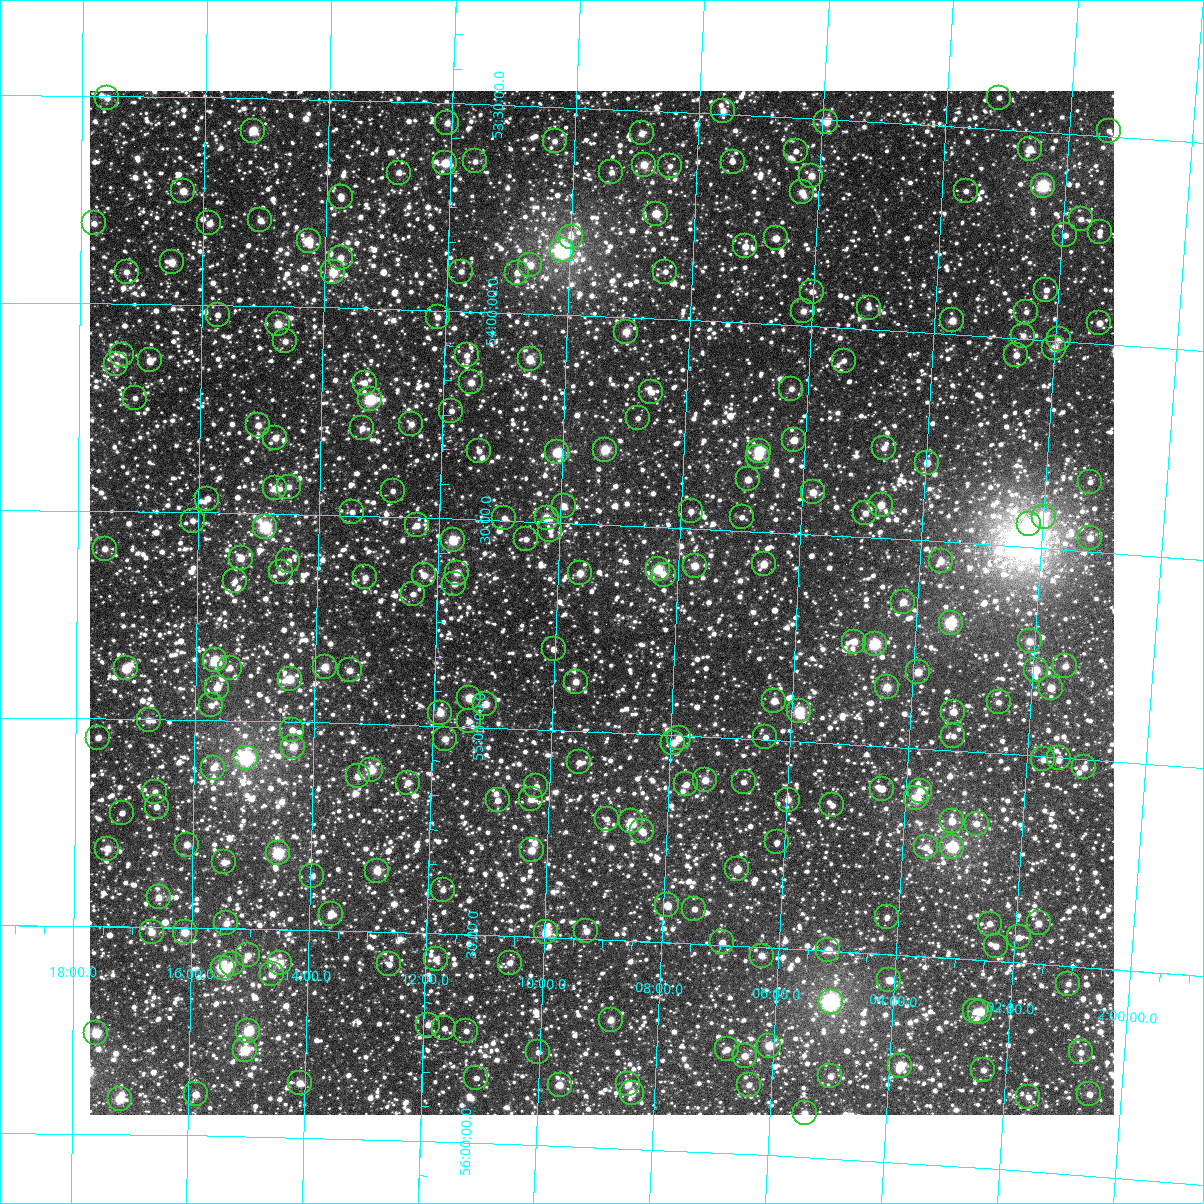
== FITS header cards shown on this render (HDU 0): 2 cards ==
NAXIS1  =                 1024
NAXIS2  =                 1024

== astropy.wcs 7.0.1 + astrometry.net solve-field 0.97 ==
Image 1024 x 1024 px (HDU 0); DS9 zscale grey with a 90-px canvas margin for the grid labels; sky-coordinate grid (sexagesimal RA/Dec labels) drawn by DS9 from the SOLVED WCS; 259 Tycho-2 reference stars matched to detected sources circled (green)
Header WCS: RA---TAN-SIP/DEC--TAN-SIP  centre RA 02:09:15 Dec +54:41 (32.31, +54.69 deg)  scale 8.67 arcsec/px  FOV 148.0' x 148.0'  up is +178 deg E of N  parity flipped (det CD > 0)
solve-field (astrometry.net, Tycho-2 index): VERIFIED the header's WCS against the Tycho-2 star catalogue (verified at 6 index scales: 11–259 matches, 0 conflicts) and refined it, rather than solving blind
Solved WCS: RA---TAN-SIP/DEC--TAN-SIP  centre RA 02:09:15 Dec +54:41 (32.31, +54.69 deg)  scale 8.67 arcsec/px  FOV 148.0' x 148.0'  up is +178 deg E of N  parity flipped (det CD > 0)
The solver's refit moves the header's centre by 0.054 arcsec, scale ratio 1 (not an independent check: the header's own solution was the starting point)
Tycho-2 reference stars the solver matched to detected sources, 259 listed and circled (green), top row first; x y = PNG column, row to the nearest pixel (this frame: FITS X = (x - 90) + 1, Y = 1024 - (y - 91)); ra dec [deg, ICRS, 3 dp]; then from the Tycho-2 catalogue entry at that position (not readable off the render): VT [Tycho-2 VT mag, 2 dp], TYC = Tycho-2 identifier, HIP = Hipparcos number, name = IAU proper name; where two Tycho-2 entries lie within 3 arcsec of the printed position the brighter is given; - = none
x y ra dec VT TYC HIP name
107 98 34.397 +53.505 10.08 3686-2628-1 - -
999 98 30.791 +53.424 10.88 3685-1833-1 - -
723 111 31.903 +53.492 10.11 3685-1438-1 - -
826 122 31.484 +53.506 9.00 3685-2144-1 9792 -
447 123 33.018 +53.548 10.33 3685-1621-1 - -
253 131 33.804 +53.578 8.76 3686-1576-1 - -
1109 131 30.340 +53.486 11.22 3685-1080-1 - -
642 133 32.228 +53.555 9.97 3685-1142-1 - -
555 141 32.581 +53.582 10.37 3685-984-1 - -
1030 149 30.654 +53.543 9.25 3685-864-1 - -
796 151 31.601 +53.581 11.15 3685-1357-1 - -
475 161 32.900 +53.638 10.71 3685-840-1 - -
733 162 31.855 +53.613 10.84 3685-1350-1 - -
445 163 33.021 +53.644 8.94 3685-1417-1 - -
644 165 32.215 +53.631 9.30 3685-1409-1 - -
670 166 32.108 +53.631 10.79 3685-1178-1 - -
611 172 32.345 +53.652 10.55 3685-766-1 - -
399 173 33.208 +53.671 10.24 3685-1393-1 - -
811 176 31.532 +53.638 9.77 3685-978-1 - -
1043 186 30.592 +53.629 7.62 3685-342-1 9513 -
183 191 34.084 +53.727 9.61 3686-1784-1 - -
966 191 30.903 +53.653 11.19 3685-1355-1 - -
802 192 31.568 +53.678 10.11 3685-1266-1 - -
341 197 33.442 +53.732 10.16 3686-2391-1 - -
656 214 32.156 +53.747 9.42 3685-1152-1 - -
1081 219 30.429 +53.704 11.00 3685-924-1 - -
260 220 33.768 +53.794 10.60 3686-1708-1 - -
94 223 34.446 +53.808 10.41 3686-1288-1 - -
209 223 33.975 +53.804 10.35 3686-1937-1 - -
1100 232 30.348 +53.730 10.78 3685-1373-1 - -
1065 235 30.487 +53.745 10.33 3685-1484-1 - -
571 237 32.499 +53.811 11.14 3685-1477-1 - -
776 238 31.664 +53.793 9.77 3685-2268-1 - -
309 241 33.569 +53.841 8.80 3686-1384-1 - -
745 246 31.788 +53.816 10.24 3685-2142-1 - -
562 250 32.532 +53.843 6.41 3685-1640-1 10115 -
341 258 33.436 +53.880 9.88 3686-2154-1 - -
172 262 34.126 +53.899 9.48 3686-2196-1 - -
530 265 32.663 +53.883 9.88 3685-1948-1 - -
127 272 34.310 +53.924 10.91 3686-1862-1 - -
333 272 33.466 +53.915 8.91 3686-2648-1 10391 -
461 272 32.942 +53.904 10.55 3685-1076-1 - -
665 272 32.108 +53.885 11.44 3685-1440-1 - -
517 273 32.712 +53.902 10.31 3685-1504-1 - -
1046 290 30.550 +53.879 10.52 3685-2229-1 - -
812 292 31.506 +53.916 10.77 3685-1144-1 - -
869 308 31.270 +53.948 10.60 3685-192-1 - -
803 311 31.536 +53.964 10.10 3685-444-1 - -
1026 312 30.626 +53.935 11.12 3685-346-1 - -
218 315 33.934 +54.023 10.72 3686-1595-1 - -
438 317 33.033 +54.016 10.33 3685-1070-1 - -
952 320 30.925 +53.967 9.46 3685-488-1 - -
1099 323 30.324 +53.950 10.32 3685-1366-1 - -
278 324 33.686 +54.042 9.24 3686-1560-1 - -
626 332 32.259 +54.034 9.40 3685-1908-1 - -
1023 336 30.632 +53.992 10.75 3685-606-1 - -
1059 339 30.483 +53.995 10.38 3685-1841-1 - -
285 341 33.655 +54.084 10.45 3686-1832-1 - -
1054 348 30.501 +54.017 9.41 3685-556-1 - -
122 355 34.323 +54.124 10.75 3686-1668-1 - -
467 355 32.908 +54.105 10.58 3685-1764-1 - -
1016 355 30.656 +54.040 10.46 3685-236-1 - -
530 359 32.648 +54.110 9.10 3685-242-1 - -
150 360 34.211 +54.135 10.53 3686-1941-1 - -
844 361 31.360 +54.078 10.96 3685-532-1 - -
116 364 34.349 +54.147 10.48 3686-2591-1 - -
471 382 32.887 +54.170 9.70 3685-638-1 - -
365 383 33.324 +54.179 10.48 3685-260-1 - -
791 389 31.569 +54.153 10.67 3685-1796-1 - -
651 392 32.144 +54.177 10.10 3685-1032-1 - -
135 398 34.268 +54.227 11.07 3686-2583-1 - -
370 399 33.300 +54.219 8.13 3685-266-1 10338 -
451 411 32.964 +54.240 11.04 3685-1216-1 - -
638 418 32.195 +54.241 10.79 3685-1634-1 - -
411 424 33.127 +54.275 10.47 3685-224-1 - -
258 425 33.759 +54.287 9.88 3686-1532-1 - -
362 428 33.330 +54.289 10.45 3685-674-1 - -
275 438 33.687 +54.316 9.87 3686-1799-1 - -
794 440 31.546 +54.276 9.70 3685-180-1 - -
884 448 31.176 +54.283 10.41 3685-252-1 - -
605 450 32.324 +54.320 8.78 3685-22-1 10044 -
479 451 32.845 +54.334 10.48 3685-1392-1 - -
759 451 31.688 +54.307 8.11 3685-436-1 9852 -
557 452 32.521 +54.331 8.38 3685-1557-1 10112 -
758 457 31.690 +54.321 10.89 3685-16-1 - -
927 463 30.994 +54.312 9.98 3685-1028-1 - -
748 479 31.729 +54.376 10.48 3689-675-1 - -
1090 482 30.318 +54.333 11.43 3685-332-1 - -
289 487 33.628 +54.434 11.00 3690-1392-1 - -
275 488 33.683 +54.438 9.42 3690-1436-1 - -
393 491 33.197 +54.438 10.97 3689-607-1 - -
813 492 31.457 +54.399 9.65 3689-1191-1 - -
207 499 33.963 +54.466 10.67 3690-1818-1 - -
881 505 31.174 +54.421 9.70 3689-589-1 - -
564 506 32.486 +54.461 10.14 3689-1357-1 - -
691 511 31.959 +54.460 10.84 3689-1495-1 - -
352 512 33.362 +54.491 10.86 3690-1894-1 - -
865 513 31.236 +54.443 10.46 3689-1107-1 - -
742 517 31.747 +54.468 10.98 3689-593-1 - -
1044 517 30.498 +54.425 9.30 3689-809-1 - -
504 518 32.731 +54.494 10.52 3689-1375-1 - -
547 518 32.555 +54.490 9.28 3689-1347-1 - -
193 521 34.023 +54.520 10.95 3690-1574-1 - -
1029 524 30.557 +54.444 10.42 3689-895-1 - -
417 525 33.093 +54.519 10.39 3689-359-1 - -
265 527 33.721 +54.532 7.84 3690-1740-1 10463 -
550 530 32.538 +54.519 11.31 3689-777-1 - -
1090 538 30.301 +54.467 10.19 3689-763-1 - -
526 539 32.637 +54.543 10.83 3689-405-1 - -
453 540 32.940 +54.551 8.65 3689-1153-1 - -
105 549 34.386 +54.591 10.32 3690-1508-1 - -
241 558 33.820 +54.608 9.77 3690-1528-1 - -
288 561 33.622 +54.612 10.73 3690-1842-1 - -
941 561 30.912 +54.547 9.97 3689-397-1 - -
764 564 31.646 +54.578 9.82 3689-709-1 - -
695 566 31.932 +54.590 9.44 3689-153-1 - -
658 569 32.085 +54.603 8.60 3689-703-1 - -
281 572 33.651 +54.640 10.34 3690-1404-1 - -
457 573 32.918 +54.630 9.87 3689-1023-1 - -
580 573 32.407 +54.620 9.57 3689-583-1 - -
424 575 33.056 +54.638 9.97 3689-291-1 - -
664 575 32.059 +54.615 9.86 3689-1341-1 - -
365 577 33.301 +54.648 10.27 3689-531-1 - -
235 581 33.843 +54.663 10.88 3690-1412-1 - -
454 584 32.928 +54.657 10.37 3689-945-1 - -
413 594 33.101 +54.684 11.08 3689-477-1 - -
903 602 31.057 +54.650 9.72 3689-1203-1 - -
951 623 30.856 +54.694 7.87 3689-341-1 9593 -
1030 641 30.522 +54.726 9.70 3689-1249-1 - -
854 642 31.254 +54.753 10.01 3689-1097-1 - -
875 644 31.166 +54.756 8.15 3689-817-1 9691 -
554 649 32.505 +54.806 10.65 3689-699-1 - -
215 660 33.919 +54.856 8.41 3690-2483-1 10528 -
1065 666 30.366 +54.780 10.22 3689-1461-1 - -
325 667 33.460 +54.866 9.47 3690-2450-1 - -
126 668 34.291 +54.879 8.69 3690-2430-1 10656 -
230 668 33.855 +54.873 10.87 3690-2394-1 - -
350 670 33.355 +54.873 9.98 3690-2508-1 - -
1036 670 30.488 +54.794 8.93 3689-1381-1 - -
918 672 30.979 +54.817 9.44 3689-571-1 - -
290 679 33.606 +54.897 9.03 3690-2293-1 - -
576 682 32.407 +54.882 9.93 3689-55-1 - -
887 687 31.104 +54.858 9.23 3689-587-1 - -
217 688 33.909 +54.921 9.94 3690-2317-1 - -
1051 688 30.420 +54.835 9.91 3689-1245-1 - -
469 698 32.850 +54.930 9.08 3689-215-1 - -
774 701 31.572 +54.906 9.81 3689-29-1 - -
999 702 30.634 +54.878 10.49 3689-715-1 - -
485 704 32.782 +54.943 9.70 3689-9-1 - -
211 705 33.932 +54.964 10.50 3690-2383-1 - -
799 711 31.466 +54.928 8.58 3689-193-1 - -
953 712 30.821 +54.907 10.16 3689-801-1 - -
440 713 32.970 +54.968 9.43 3689-933-1 - -
149 720 34.194 +55.002 10.51 3690-2214-1 - -
469 721 32.849 +54.987 10.90 3689-67-1 - -
292 730 33.590 +55.019 10.47 3690-2157-1 - -
953 736 30.815 +54.966 10.87 3689-223-1 - -
765 737 31.602 +54.994 10.96 3689-123-1 - -
98 738 34.404 +55.046 10.52 3690-2513-1 - -
679 738 31.965 +55.007 10.55 3689-1397-1 - -
445 739 32.946 +55.031 9.90 3689-2258-1 - -
673 743 31.987 +55.019 9.90 3689-393-1 - -
293 747 33.584 +55.059 9.52 3690-2606-1 - -
246 758 33.782 +55.088 6.95 3690-2304-1 10479 -
1059 758 30.365 +55.001 11.49 3689-195-1 - -
1043 759 30.431 +55.008 10.48 3689-375-1 - -
579 762 32.380 +55.075 11.01 3689-2074-1 - -
1084 767 30.257 +55.020 10.04 3689-77-1 - -
213 768 33.918 +55.114 11.25 3690-2360-1 - -
371 770 33.252 +55.111 9.21 3689-2040-1 - -
358 776 33.308 +55.127 9.83 3689-1893-1 - -
705 780 31.847 +55.105 10.03 3689-2032-1 - -
744 782 31.684 +55.105 10.96 3689-1998-1 - -
408 783 33.096 +55.139 10.69 3689-1852-1 - -
686 784 31.925 +55.117 10.73 3689-1921-1 - -
536 786 32.556 +55.137 10.88 3689-1878-1 - -
882 789 31.103 +55.103 11.32 3689-2044-1 - -
920 791 30.939 +55.103 9.88 3689-2051-1 - -
155 792 34.162 +55.175 10.82 3690-2102-1 - -
916 798 30.954 +55.121 8.63 3689-1980-1 - -
531 799 32.575 +55.168 9.95 3689-1777-1 - -
498 800 32.715 +55.174 10.97 3689-1754-1 - -
788 800 31.495 +55.142 10.65 3689-1920-1 - -
832 805 31.306 +55.150 11.14 3689-2056-1 - -
157 807 34.154 +55.211 10.82 3690-2128-1 - -
122 813 34.300 +55.226 11.05 3690-1691-1 - -
607 819 32.254 +55.209 11.02 3689-1612-1 - -
631 821 32.151 +55.212 9.82 3689-1725-1 - -
952 821 30.797 +55.171 9.83 3689-1700-1 - -
977 824 30.693 +55.172 10.36 3689-1822-1 - -
642 831 32.102 +55.235 10.00 3689-1668-1 - -
777 842 31.531 +55.246 11.26 3689-1590-1 - -
187 845 34.024 +55.300 10.01 3690-2356-1 - -
926 847 30.900 +55.237 10.61 3689-1480-1 - -
952 847 30.789 +55.232 8.05 3689-1837-1 9582 -
107 849 34.360 +55.313 9.69 3690-2316-1 - -
532 850 32.566 +55.292 9.56 3689-1665-1 - -
278 853 33.637 +55.317 8.11 3690-2434-1 10443 -
224 862 33.866 +55.341 10.13 3690-2176-1 - -
737 869 31.692 +55.315 9.79 3689-1563-1 - -
377 871 33.217 +55.353 9.41 3689-1850-1 - -
312 876 33.491 +55.370 10.46 3690-2620-1 - -
443 890 32.935 +55.394 10.94 3689-1446-1 - -
159 897 34.140 +55.428 10.07 3690-2493-1 - -
667 905 31.982 +55.409 10.03 3689-1687-1 - -
694 909 31.865 +55.416 10.56 3689-2167-1 - -
331 914 33.406 +55.460 10.15 3690-2191-1 - -
887 917 31.048 +55.411 10.77 3689-2181-1 - -
226 923 33.851 +55.489 10.15 3690-2226-1 - -
1039 923 30.404 +55.402 10.00 3689-1338-1 - -
990 924 30.611 +55.411 10.42 3689-2053-1 - -
586 931 32.320 +55.481 10.25 3689-1520-1 - -
152 932 34.167 +55.513 9.95 3690-2587-1 - -
185 932 34.026 +55.511 9.33 3690-2130-1 - -
546 932 32.490 +55.487 8.84 3689-684-1 10104 -
1019 937 30.484 +55.439 10.32 3689-1836-1 - -
722 942 31.740 +55.493 10.48 3689-1518-1 - -
996 946 30.579 +55.464 10.43 3689-1726-1 - -
828 950 31.288 +55.498 9.68 3689-930-1 - -
248 955 33.757 +55.565 10.08 3690-2004-1 - -
762 956 31.571 +55.520 10.14 3689-2052-1 - -
436 959 32.955 +55.562 10.36 3689-850-1 - -
280 963 33.620 +55.581 9.53 3690-2034-1 - -
510 963 32.640 +55.564 10.61 3689-1196-1 - -
232 964 33.824 +55.586 10.45 3690-1871-1 - -
389 964 33.153 +55.578 10.86 3689-1372-1 - -
223 968 33.862 +55.595 7.86 3690-1960-1 10509 -
272 974 33.652 +55.608 10.29 3690-2338-1 - -
889 980 31.021 +55.561 9.76 3689-1858-1 - -
1068 984 30.260 +55.543 11.03 3689-1838-1 - -
831 1002 31.266 +55.622 6.55 3689-66-1 9723 -
975 1011 30.648 +55.623 10.97 3689-1798-1 - -
980 1012 30.626 +55.624 8.91 3689-1783-1 9523 -
611 1020 32.200 +55.693 9.97 3689-1506-1 - -
428 1025 32.981 +55.720 10.85 3689-1272-1 - -
444 1028 32.909 +55.727 11.20 3689-1661-1 - -
248 1031 33.747 +55.746 8.55 3690-2148-1 - -
466 1031 32.816 +55.732 11.05 3689-412-1 - -
96 1033 34.399 +55.757 8.93 3690-2251-1 - -
769 1046 31.518 +55.735 9.27 3689-1752-1 - -
727 1049 31.697 +55.749 10.62 3689-130-1 - -
245 1050 33.761 +55.793 8.36 3690-1391-1 10475 -
538 1052 32.504 +55.777 10.98 3689-1152-1 - -
1081 1052 30.187 +55.705 10.46 3689-2192-1 - -
745 1056 31.620 +55.763 9.87 3689-466-1 - -
900 1066 30.954 +55.768 8.90 3689-1531-1 - -
983 1070 30.596 +55.764 10.46 3689-1574-1 - -
830 1076 31.249 +55.802 10.30 3689-906-1 - -
476 1078 32.766 +55.845 10.94 3689-924-1 - -
300 1083 33.523 +55.869 9.96 3690-2036-1 - -
628 1084 32.113 +55.844 10.14 3689-2157-1 - -
560 1085 32.407 +55.854 10.11 3689-1408-1 - -
749 1085 31.596 +55.832 10.40 3689-1800-1 - -
632 1093 32.097 +55.866 10.22 3689-984-1 - -
196 1094 33.968 +55.901 10.15 3690-2158-1 - -
1089 1094 30.137 +55.804 10.24 3689-1398-1 - -
1028 1097 30.396 +55.821 10.82 3689-1698-1 - -
120 1099 34.295 +55.915 9.60 3690-1911-1 - -
805 1113 31.351 +55.893 9.96 3689-1642-1 - -